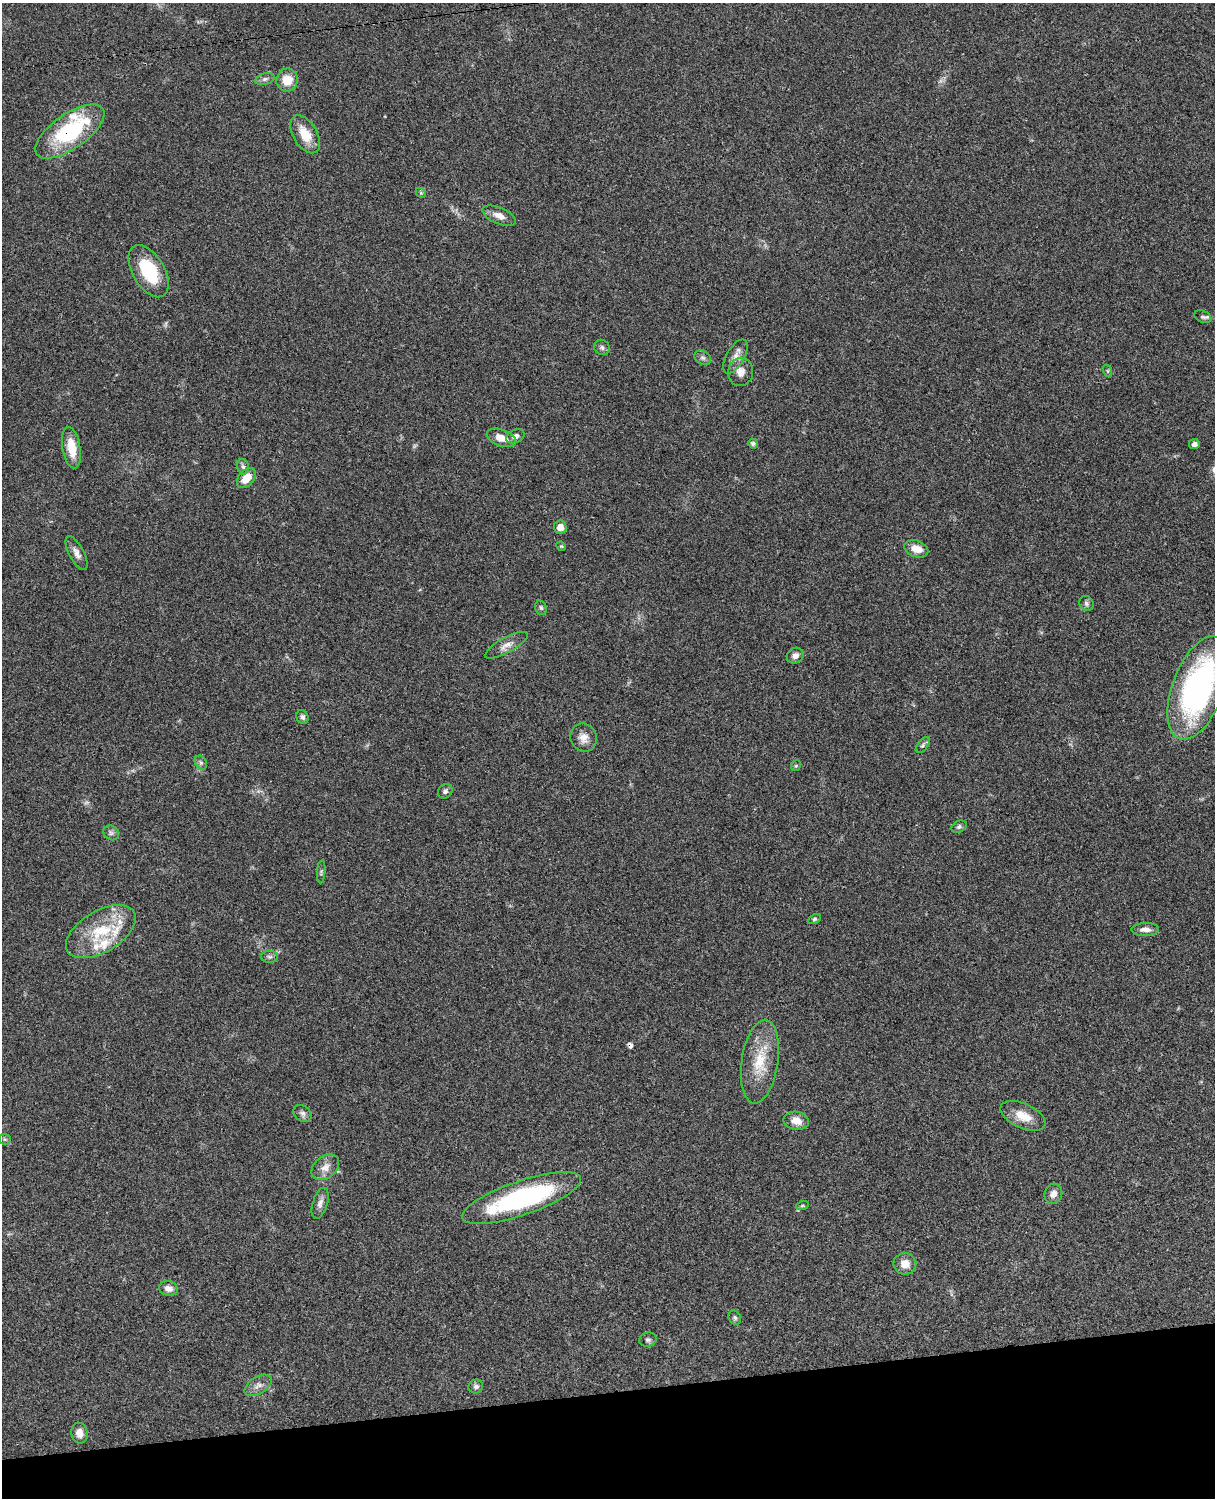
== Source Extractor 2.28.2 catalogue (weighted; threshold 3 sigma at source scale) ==
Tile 10 of 4 x 3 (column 2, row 3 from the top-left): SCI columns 1334-2546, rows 275-1770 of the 5089 x 4924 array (HDU 1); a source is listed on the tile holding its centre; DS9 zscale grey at full resolution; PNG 1217 x 1500 px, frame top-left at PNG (2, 3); each listed source drawn as its Kron ellipse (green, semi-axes under 4 px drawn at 4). Shown black and unused: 7% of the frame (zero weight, under 3 of 4 exposures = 6% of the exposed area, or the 3 px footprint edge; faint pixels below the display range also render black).
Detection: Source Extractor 2.28.2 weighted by HDU 2 'WHT'; one run over the whole footprint, this tile lists its part. Background 0.0864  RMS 0.0061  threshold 0.0274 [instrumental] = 3 sigma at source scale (4.5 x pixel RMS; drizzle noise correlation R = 1.50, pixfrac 1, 0.05/0.05 arcsec/px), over >= 5 px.
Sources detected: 67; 2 too faint to see at this stretch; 1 cosmic-ray / hot-pixel residue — neither listed nor drawn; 5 inside a brighter listed object's ellipse — not listed separately; the other 59 listed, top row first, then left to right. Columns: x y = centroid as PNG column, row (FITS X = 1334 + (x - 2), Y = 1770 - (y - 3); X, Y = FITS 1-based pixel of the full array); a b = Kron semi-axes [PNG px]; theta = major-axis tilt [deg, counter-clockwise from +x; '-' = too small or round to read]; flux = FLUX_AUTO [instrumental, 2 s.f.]
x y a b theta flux
265 79 10 5 15 1.6
287 80 11 10 - 9.8
70 131 40 17 35 58
305 134 21 12 -59 12
421 193 6 4 -45 0.78
499 216 18 8 -23 4.8
149 271 29 16 -59 28
1203 317 9 6 -23 1.4
602 347 8 7 - 1.7
735 357 19 9 60 4.9
703 358 8 6 -30 1.7
1108 371 6 4 -71 0.72
741 372 14 12 80 5.3
515 436 9 6 27 2.6
501 438 15 8 -20 6.5
753 443 5 4 - 1.2
1194 444 5 5 - 2.4
71 448 21 9 -80 12
243 467 8 6 -72 1.6
246 478 11 7 47 8.2
560 527 7 6 - 5.2
561 546 5 4 - 0.66
916 549 12 8 -20 6.6
76 553 19 7 -62 3.9
1086 603 8 7 - 1.6
541 608 7 5 -73 1.2
506 645 24 7 29 4.8
795 656 9 7 32 2.8
1198 688 54 25 70 160
302 717 7 6 - 1.6
584 738 14 13 - 5.4
923 745 9 5 53 1.4
201 763 7 5 -55 1.4
796 766 5 5 - 0.7
445 791 8 7 - 1.7
959 827 8 5 30 1.4
111 833 8 7 - 1.8
321 872 11 3 85 1
814 919 7 4 28 1
1145 929 14 6 1 3.4
101 932 39 20 31 28
270 957 8 6 0 1.6
760 1061 42 18 82 21
302 1113 10 7 -39 2.2
1023 1116 24 12 -24 10
796 1121 12 9 -8 5.9
5 1139 6 5 - 0.91
325 1167 15 11 38 5.4
1053 1194 10 8 66 3.5
522 1198 63 17 19 96
320 1203 16 7 73 3.1
802 1206 6 4 19 0.73
905 1264 11 11 - 5.9
169 1288 10 7 -13 3.4
735 1318 7 6 - 1.4
648 1340 9 7 14 1.6
258 1385 15 8 32 3.8
476 1386 7 7 - 1.8
79 1433 10 8 -79 4.4
Overlapping masked pixels (flux is a lower limit): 1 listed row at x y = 70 131
Isophote crosses this tile's border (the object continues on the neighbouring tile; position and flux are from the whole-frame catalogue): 1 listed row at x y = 1198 688